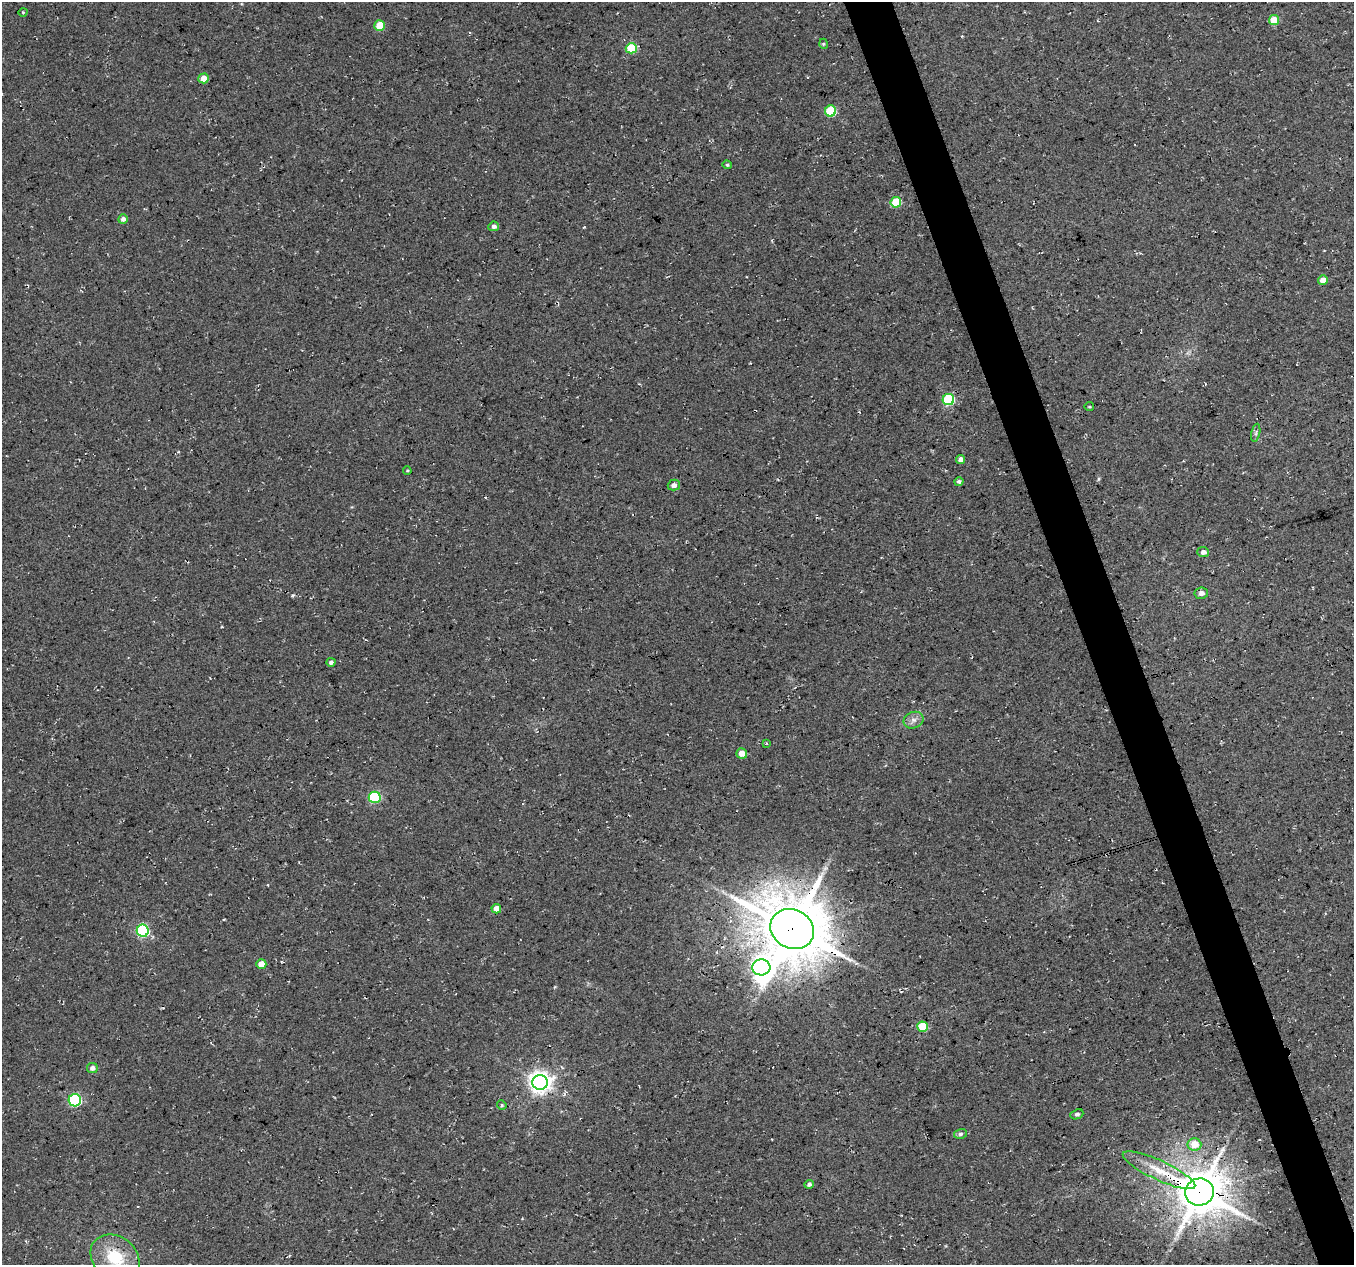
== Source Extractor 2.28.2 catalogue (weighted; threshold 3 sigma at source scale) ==
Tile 6 of 4 x 4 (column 2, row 2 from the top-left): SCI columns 1354-2705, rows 2644-3906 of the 5408 x 5234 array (HDU 1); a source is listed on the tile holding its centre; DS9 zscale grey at full resolution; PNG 1356 x 1267 px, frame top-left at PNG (2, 2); each listed source drawn as its Kron ellipse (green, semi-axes under 4 px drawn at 4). Shown black and unused: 4% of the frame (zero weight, under 3 of 4 exposures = <1% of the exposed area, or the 3 px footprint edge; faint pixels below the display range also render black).
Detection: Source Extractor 2.28.2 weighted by HDU 2 'WHT'; one run over the whole footprint, this tile lists its part. Background 0.0276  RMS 0.0063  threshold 0.0285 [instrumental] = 3 sigma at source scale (4.5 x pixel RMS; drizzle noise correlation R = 1.50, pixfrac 1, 0.0396/0.0396 arcsec/px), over >= 5 px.
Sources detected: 44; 1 inside a brighter object's white glare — neither listed nor drawn; the other 43 listed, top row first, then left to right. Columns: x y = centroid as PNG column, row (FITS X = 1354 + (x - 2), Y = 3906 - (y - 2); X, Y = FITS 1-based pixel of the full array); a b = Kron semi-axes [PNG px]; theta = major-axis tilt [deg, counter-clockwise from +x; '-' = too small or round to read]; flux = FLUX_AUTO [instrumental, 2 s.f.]
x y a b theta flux
23 12 4 3 - 0.56
1274 20 5 5 - 13
379 26 5 5 - 14
824 44 5 3 - 0.65
631 48 5 5 - 28
204 78 5 5 - 7.3
831 111 5 5 - 34
727 165 5 4 - 0.85
896 202 5 5 - 25
123 219 5 4 - 2.4
494 226 5 4 - 2.5
1323 280 5 4 - 6.7
948 400 6 5 - 55
1089 407 5 2 - 0.61
1256 433 9 3 77 1.3
961 459 5 4 - 2.6
407 471 4 3 - 0.54
959 482 5 4 - 1.9
674 485 6 5 - 2.6
1203 552 6 5 - 2.3
1201 593 7 6 - 2.4
331 662 4 4 - 1.9
913 720 10 8 22 3.4
767 744 3 3 - 0.77
742 753 5 5 - 6.6
375 797 6 5 - 51
496 909 5 4 - 4.9
792 929 22 19 -29 3900
143 931 6 6 - 83
261 964 5 5 - 7.1
761 967 9 8 - 280
923 1027 5 5 - 23
92 1068 5 5 - 2.7
540 1082 8 7 - 440
75 1100 6 6 - 71
502 1105 5 4 - 0.9
1077 1114 7 5 23 1.4
960 1134 6 5 - 1.4
1194 1144 7 6 - 10
1159 1170 40 9 -25 17
809 1184 5 4 - 2
1199 1192 14 13 - 2400
115 1258 26 21 -37 28
Overlapping masked pixels (flux is a lower limit): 4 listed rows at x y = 792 929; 761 967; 540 1082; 1199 1192
Isophote crosses this tile's border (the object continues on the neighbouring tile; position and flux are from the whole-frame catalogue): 1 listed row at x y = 115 1258